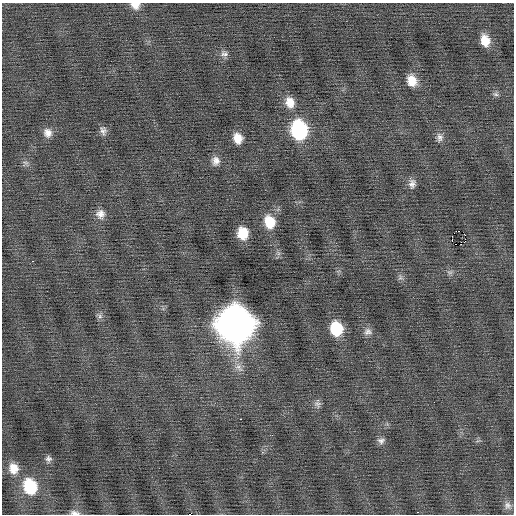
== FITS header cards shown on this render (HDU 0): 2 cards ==
NAXIS1  =                  512 / Axis length
NAXIS2  =                  512 / Axis length

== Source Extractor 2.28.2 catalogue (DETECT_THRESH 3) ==
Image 512 x 512 px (HDU 0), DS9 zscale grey, 1 PNG px = 1 image px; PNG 516 x 516 px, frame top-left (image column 1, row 512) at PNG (2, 3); no overlay
Background 0.0138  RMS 0.74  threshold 2.22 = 3 sigma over >= 5 px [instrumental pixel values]
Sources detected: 37; all 37 listed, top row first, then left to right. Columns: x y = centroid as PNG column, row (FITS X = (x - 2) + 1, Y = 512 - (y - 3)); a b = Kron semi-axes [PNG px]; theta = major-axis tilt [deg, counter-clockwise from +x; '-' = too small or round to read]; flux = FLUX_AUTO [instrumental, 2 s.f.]
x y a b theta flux
135 5 11 8 -11 400
485 40 13 9 -76 770
224 54 11 8 -17 230
412 80 13 10 -70 760
495 94 8 6 -16 120
290 102 14 11 -72 640
103 130 12 8 -77 230
299 130 14 12 -78 6200
48 133 12 10 -63 380
440 137 13 8 87 250
238 138 11 9 -74 600
216 161 12 10 88 350
25 163 9 7 41 160
412 184 13 9 83 290
100 214 13 13 - 420
269 222 15 11 -75 1100
458 231 2 2 - 3600
243 233 11 9 -80 1000
465 235 2 2 - 580
33 261 3 2 - 430
450 272 9 4 -8 120
400 277 9 7 -68 160
100 316 7 6 - 150
235 324 17 16 - 94000
336 329 12 10 -78 2000
368 332 11 9 6 260
239 367 15 9 -53 420
434 402 2 2 - 260
317 403 12 8 -83 200
241 419 3 2 - 400
272 435 2 2 - 150
381 441 10 8 2 210
48 459 8 8 - 170
13 468 13 11 -76 630
30 487 16 12 -69 2300
508 506 11 10 - 270
75 513 12 6 -6 220
At the frame edge (FLAGS 8, measured only in part): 2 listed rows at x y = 135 5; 75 513